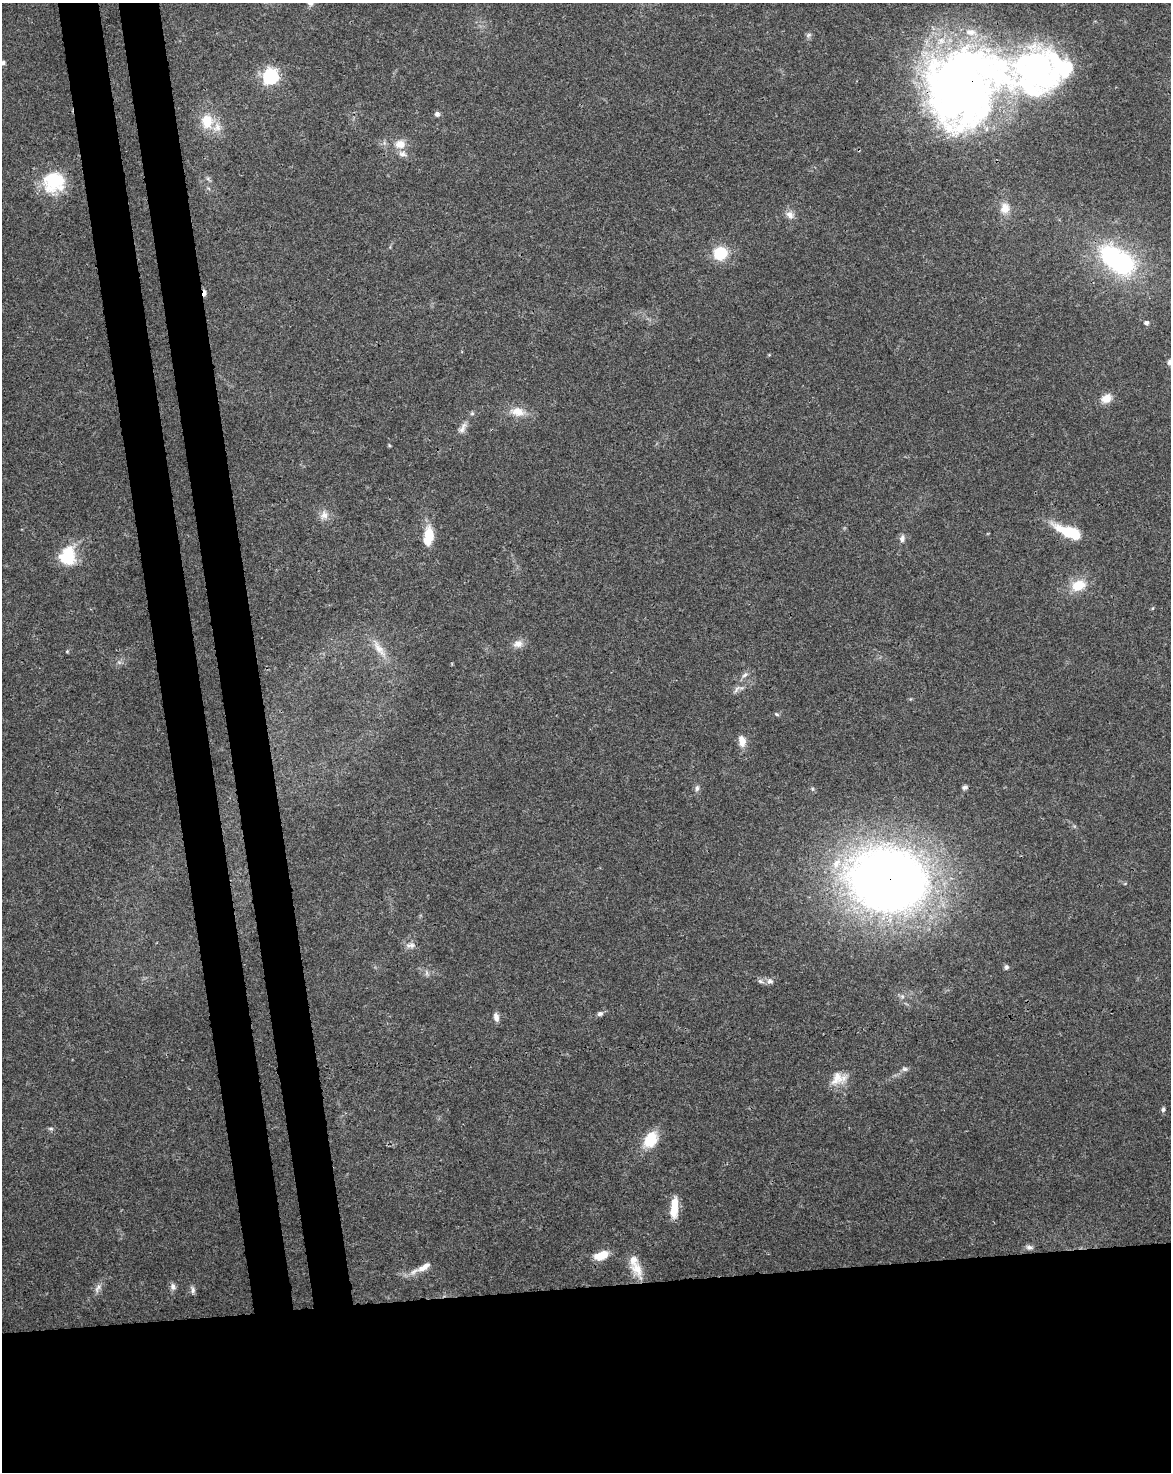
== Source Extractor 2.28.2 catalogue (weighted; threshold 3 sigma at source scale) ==
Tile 11 of 4 x 3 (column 3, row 3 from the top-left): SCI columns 2396-3564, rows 68-1537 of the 4791 x 4502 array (HDU 1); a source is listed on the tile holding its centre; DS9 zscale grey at full resolution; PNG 1173 x 1474 px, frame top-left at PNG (2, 3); no overlay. Shown black and unused: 19% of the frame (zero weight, under 3 of 4 exposures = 5% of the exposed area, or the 3 px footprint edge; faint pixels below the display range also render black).
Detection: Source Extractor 2.28.2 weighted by HDU 2 'WHT'; one run over the whole footprint, this tile lists its part. Background 0.0306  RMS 0.0036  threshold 0.0162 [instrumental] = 3 sigma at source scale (4.5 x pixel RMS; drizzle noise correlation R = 1.50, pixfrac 1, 0.0396/0.0396 arcsec/px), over >= 5 px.
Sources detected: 66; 3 inside a brighter object's white glare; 1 cosmic-ray / hot-pixel residue — not listed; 7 inside a brighter listed object's ellipse — not listed separately; the other 55 listed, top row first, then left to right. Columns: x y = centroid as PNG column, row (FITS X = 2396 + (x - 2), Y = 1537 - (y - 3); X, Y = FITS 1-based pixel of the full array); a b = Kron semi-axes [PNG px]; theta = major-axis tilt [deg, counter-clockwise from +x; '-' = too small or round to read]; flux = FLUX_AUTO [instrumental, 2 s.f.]
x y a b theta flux
809 35 9 5 27 0.85
3 63 6 5 - 0.95
271 76 6 6 - 90
964 85 85 73 55 290
437 114 5 5 - 1.6
207 121 17 14 -85 8.4
400 144 13 11 9 4.2
53 181 30 24 88 18
1005 208 15 12 85 3.9
790 215 12 9 -39 2.3
720 253 15 14 - 11
1122 263 23 22 - 38
1146 323 5 5 - 0.87
1170 362 7 6 - 1.6
1106 398 13 10 24 4.2
518 412 19 11 -9 5.5
472 413 6 5 - 0.62
462 428 17 8 56 2.3
389 445 6 3 -72 0.37
324 515 12 11 - 2.8
1067 533 39 11 -32 11
428 535 20 9 81 10
902 538 11 7 79 1.5
68 556 24 20 72 13
1078 585 17 12 19 8
518 644 14 10 13 2.7
379 648 33 9 -55 5.9
745 675 10 6 37 1.3
737 689 14 4 51 1.4
910 699 5 3 - 0.34
776 714 7 4 -27 0.53
742 741 15 9 -80 3.4
965 787 7 6 - 0.88
697 788 9 7 75 1.1
887 880 66 53 -10 420
410 945 14 8 5 1.9
1006 967 7 5 75 0.81
427 973 7 4 72 0.77
761 981 10 6 -18 1.2
770 981 9 8 - 1.4
600 1014 8 6 16 0.97
496 1017 12 6 -79 1.7
905 1069 8 6 -8 0.97
837 1078 20 17 57 5.9
1163 1109 6 5 - 0.83
51 1128 8 4 -9 0.66
650 1140 19 13 58 11
673 1211 20 10 79 6.1
1029 1247 10 6 -3 1.2
601 1255 15 8 19 7
424 1267 22 8 31 3.9
637 1269 26 14 -63 6.3
173 1287 9 7 -73 1.4
98 1288 15 7 62 2
193 1290 10 6 -77 1.1
Overlapping masked pixels (flux is a lower limit): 2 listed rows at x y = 964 85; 887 880
Isophote crosses this tile's border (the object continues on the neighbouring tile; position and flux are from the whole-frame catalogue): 2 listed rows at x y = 3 63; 1170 362